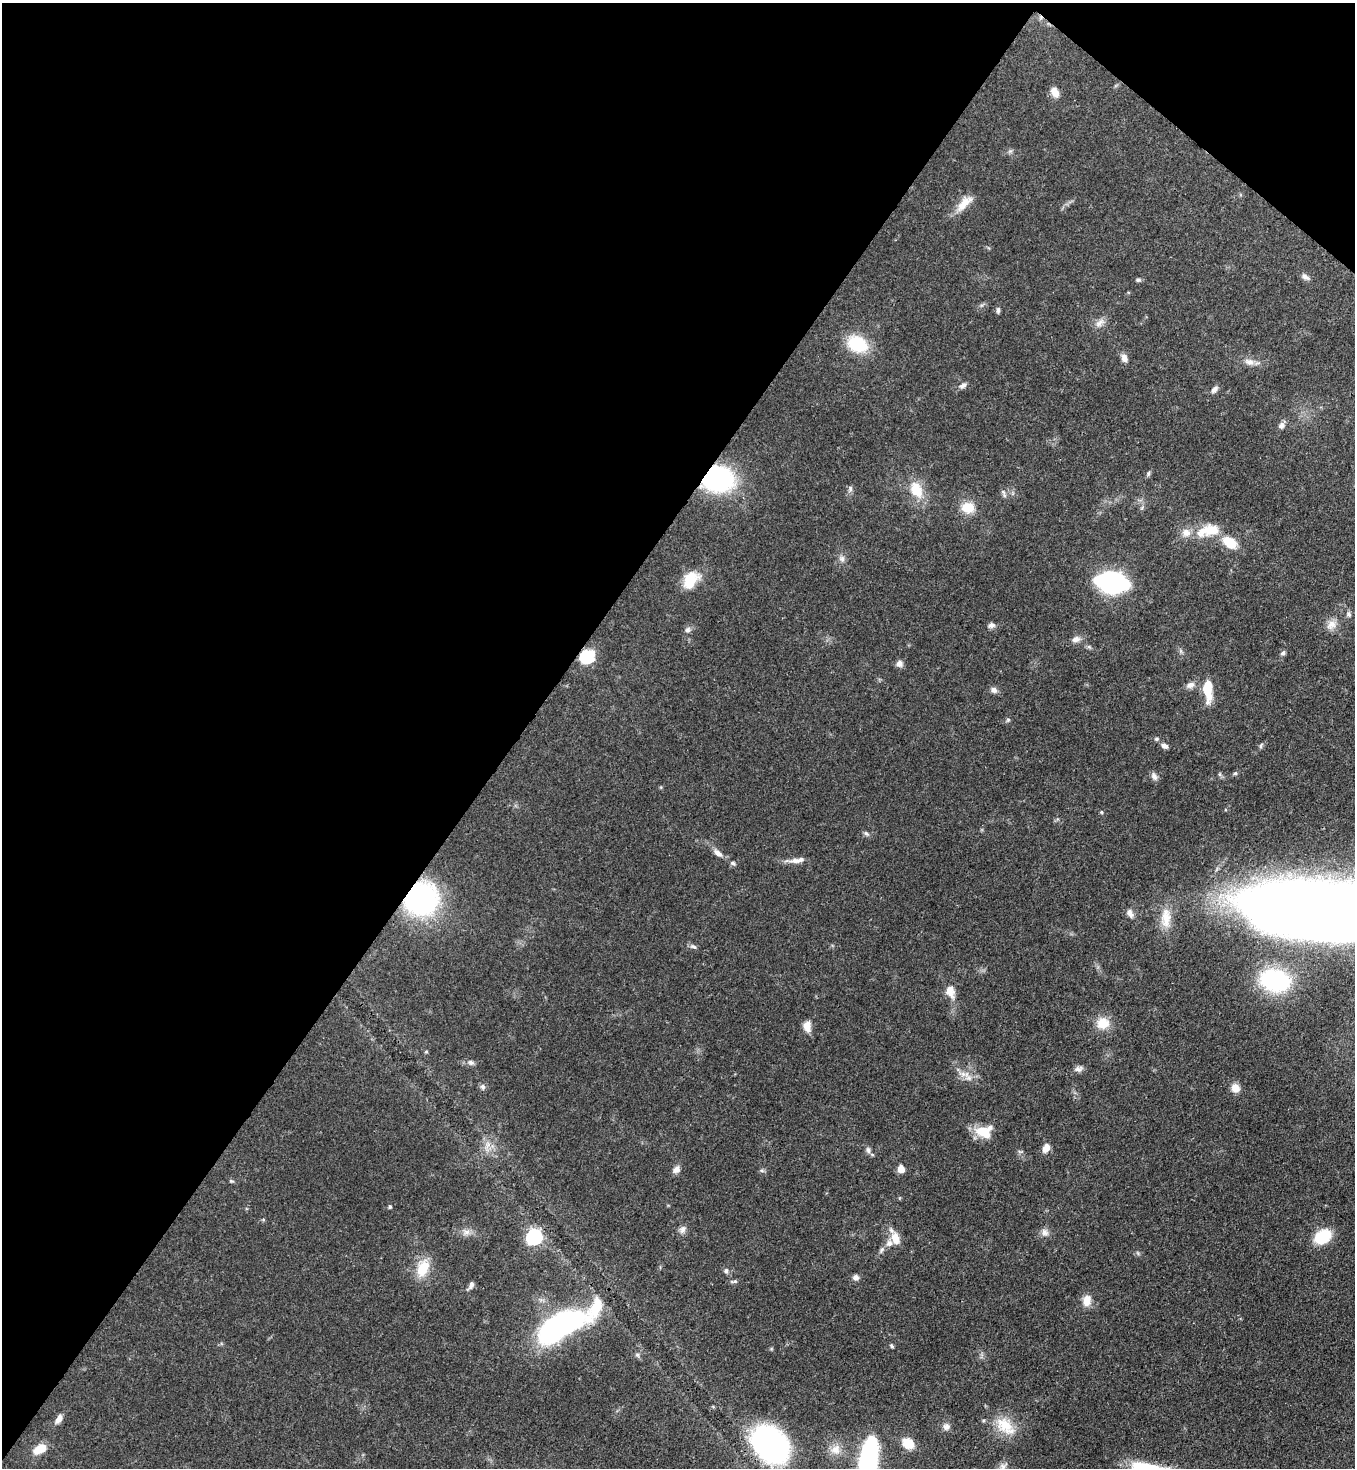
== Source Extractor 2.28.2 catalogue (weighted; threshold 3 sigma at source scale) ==
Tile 2 of 4 x 4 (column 2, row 1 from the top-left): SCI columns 1579-2931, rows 4457-5922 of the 6004 x 5981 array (HDU 1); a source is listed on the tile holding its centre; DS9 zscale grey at full resolution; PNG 1357 x 1470 px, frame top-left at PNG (2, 3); no overlay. Shown black and unused: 40% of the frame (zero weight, under 3 of 4 exposures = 7% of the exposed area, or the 3 px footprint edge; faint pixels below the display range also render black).
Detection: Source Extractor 2.28.2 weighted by HDU 2 'WHT'; one run over the whole footprint, this tile lists its part. Background 0.0725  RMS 0.0036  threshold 0.0164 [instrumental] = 3 sigma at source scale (4.5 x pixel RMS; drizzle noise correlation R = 1.50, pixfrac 1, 0.05/0.05 arcsec/px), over >= 5 px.
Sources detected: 101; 2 inside a brighter object's white glare — not listed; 2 inside a brighter listed object's ellipse — not listed separately; the other 97 listed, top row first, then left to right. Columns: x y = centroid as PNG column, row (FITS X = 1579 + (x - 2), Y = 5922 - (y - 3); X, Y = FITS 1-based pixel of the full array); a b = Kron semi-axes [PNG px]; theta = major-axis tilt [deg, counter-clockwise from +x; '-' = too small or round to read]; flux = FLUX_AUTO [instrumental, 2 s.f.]
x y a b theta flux
1055 92 12 8 -60 2.9
1010 151 6 5 - 0.7
964 203 27 10 46 5.2
1305 277 10 6 -35 1.4
1138 280 6 5 - 0.72
998 310 9 5 89 0.84
1100 323 16 8 40 2.4
857 344 23 17 -28 16
1124 358 11 8 -68 1.9
1249 362 14 9 -15 2.5
963 386 11 6 22 1.3
1214 389 9 6 49 1.5
1281 425 8 7 - 1.4
1148 473 7 4 71 0.65
717 479 23 19 1 64
850 489 8 4 -82 0.82
916 490 22 15 -64 9
1003 492 9 5 -57 0.94
968 507 15 13 -5 6.6
1208 530 34 15 12 11
1230 542 14 10 -32 9.1
842 559 8 8 - 1.4
690 580 20 13 54 10
1112 582 19 11 -9 110
1349 614 8 6 -54 0.9
992 625 9 7 13 1.3
1331 625 15 11 47 3.2
688 630 8 7 - 1.2
1076 639 11 7 22 1.9
1089 647 7 4 -18 0.65
1283 653 8 5 52 0.86
587 656 7 6 - 49
899 664 8 8 - 1.7
1190 685 12 8 26 2
1207 686 24 12 87 7.1
994 690 9 7 -32 1.5
1008 719 6 4 0 0.54
1157 739 5 5 - 0.65
1164 746 8 6 -27 1.6
1261 746 8 4 70 0.64
1235 773 5 5 - 0.57
1220 774 6 4 89 0.55
1154 776 11 7 -60 1.4
1101 812 5 4 - 0.45
866 834 8 5 -47 0.83
718 853 14 7 -39 2.1
796 860 25 6 7 2.8
733 863 7 5 -4 0.75
421 899 27 26 - 75
1342 911 131 34 -4 1700
1130 913 12 7 -56 1.8
1166 918 30 14 88 7.6
693 946 10 5 -28 0.95
1275 980 25 17 -13 40
950 992 18 11 -70 3.9
1103 1023 16 14 13 6.3
807 1026 12 8 -81 3.8
426 1052 4 4 - 0.43
471 1062 8 6 -43 1.1
1078 1069 13 7 11 1.6
969 1078 11 8 -5 2.3
483 1087 8 7 - 1
1235 1088 10 9 - 3.2
984 1131 21 14 5 7.4
1046 1148 10 7 64 2.9
868 1150 10 6 -75 1.3
676 1169 11 7 47 1.8
901 1169 8 7 - 2.8
762 1171 7 4 -1 0.62
231 1181 6 5 - 0.55
390 1207 4 4 - 0.59
683 1229 12 7 63 1.6
466 1232 11 7 0 2.1
1045 1232 11 9 -46 1.8
534 1237 7 7 - 82
1323 1237 16 11 31 15
895 1238 16 10 -79 4.5
882 1249 8 5 54 1
423 1268 24 15 68 8.4
726 1271 7 5 88 0.84
855 1277 8 7 - 1.3
734 1281 10 5 2 0.83
471 1285 12 6 67 1.2
1087 1300 14 10 83 3.6
596 1307 54 16 49 19
556 1328 34 18 43 80
891 1346 6 4 -43 0.54
637 1355 7 5 -45 0.73
59 1419 12 6 61 2.3
1005 1426 32 18 -43 10
946 1427 9 8 - 1.6
908 1443 11 8 -41 8.2
770 1444 41 30 -45 74
40 1449 15 9 27 6.3
835 1449 15 13 33 4.2
868 1462 42 13 83 82
1003 1466 10 8 -68 1.6
Overlapping masked pixels (flux is a lower limit): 4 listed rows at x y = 717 479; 587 656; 421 899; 770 1444
Isophote crosses this tile's border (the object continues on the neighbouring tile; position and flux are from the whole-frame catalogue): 2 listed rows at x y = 1342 911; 868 1462